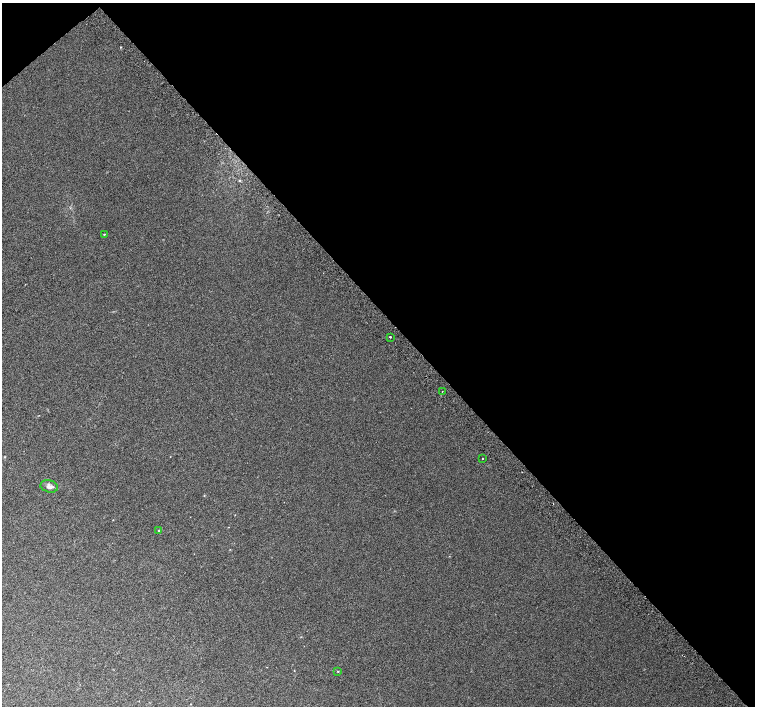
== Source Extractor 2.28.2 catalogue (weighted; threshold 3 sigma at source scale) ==
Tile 3 of 4 x 4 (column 3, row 1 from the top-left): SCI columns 3047-4551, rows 4460-5866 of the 6087 x 6041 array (HDU 1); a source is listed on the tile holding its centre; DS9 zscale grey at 2 x 2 block average (1 PNG px = mean of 2 x 2 image px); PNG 757 x 708 px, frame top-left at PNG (2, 3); each listed source drawn as its Kron ellipse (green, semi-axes under 4 px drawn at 4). Shown black and unused: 45% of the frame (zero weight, under 2 of 3 exposures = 2% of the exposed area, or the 3 px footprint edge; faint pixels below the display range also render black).
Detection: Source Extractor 2.28.2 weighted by HDU 2 'WHT'; one run over the whole footprint, this tile lists its part. Background 0.0108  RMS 0.006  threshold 0.0271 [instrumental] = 3 sigma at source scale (4.5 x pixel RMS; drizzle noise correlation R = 1.50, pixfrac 1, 0.0396/0.0396 arcsec/px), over >= 5 px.
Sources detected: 10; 3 cosmic-ray / hot-pixel residue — neither listed nor drawn; the other 7 listed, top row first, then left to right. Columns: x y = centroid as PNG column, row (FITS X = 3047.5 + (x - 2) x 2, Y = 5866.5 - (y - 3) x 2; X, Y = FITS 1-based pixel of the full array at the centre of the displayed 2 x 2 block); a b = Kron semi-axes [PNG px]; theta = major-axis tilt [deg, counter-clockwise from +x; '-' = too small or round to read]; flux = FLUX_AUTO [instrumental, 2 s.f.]
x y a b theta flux
104 234 2 2 - 0.86
390 337 2 2 - 8.1
442 392 2 2 - 0.95
483 458 2 2 - 1.7
49 486 9 6 -15 5.4
159 530 3 2 - 0.6
338 671 3 2 - 1